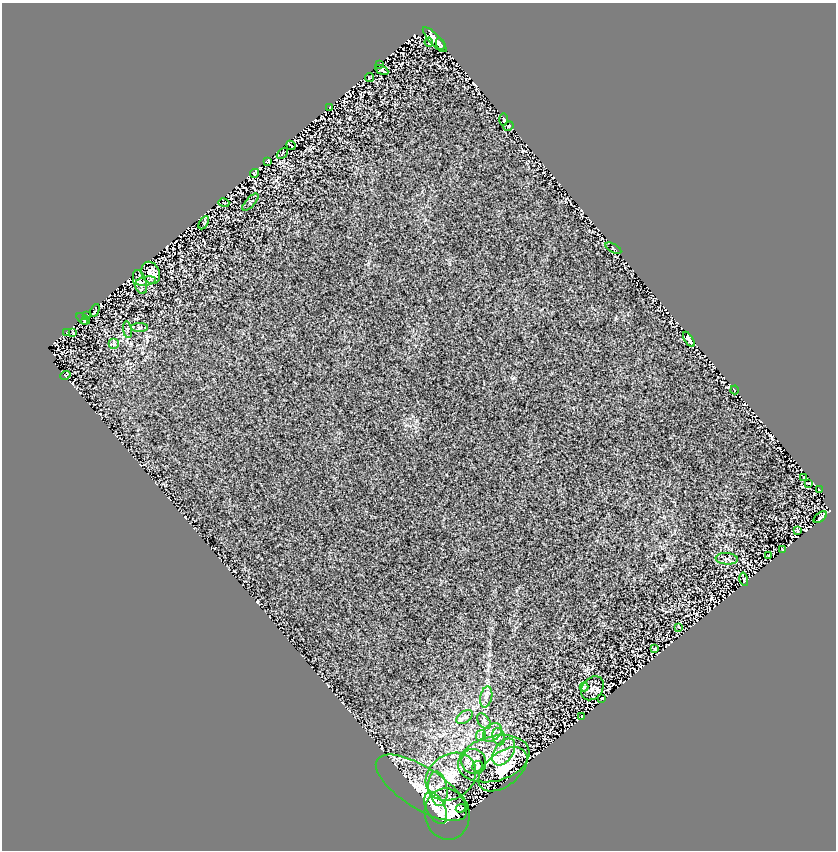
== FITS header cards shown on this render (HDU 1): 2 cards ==
NAXIS1  =                  834
NAXIS2  =                  848

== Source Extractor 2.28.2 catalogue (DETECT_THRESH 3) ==
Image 834 x 848 px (HDU 1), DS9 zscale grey, 1 PNG px = 1 image px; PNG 838 x 852 px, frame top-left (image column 1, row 848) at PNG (2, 3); each listed source drawn as its Kron ellipse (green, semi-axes under 4 px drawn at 4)
Background 1.35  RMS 0.16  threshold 0.493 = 3 sigma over >= 5 px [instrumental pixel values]
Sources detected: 64; all 64 listed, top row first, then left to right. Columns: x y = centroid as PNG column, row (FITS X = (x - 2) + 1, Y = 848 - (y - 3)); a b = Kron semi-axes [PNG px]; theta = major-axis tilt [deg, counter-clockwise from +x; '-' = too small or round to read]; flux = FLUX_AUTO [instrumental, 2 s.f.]
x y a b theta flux
435 40 16 5 -47 72
429 42 5 2 - 12
440 44 6 3 -66 24
380 64 3 3 - 9
382 70 7 4 -29 23
369 78 4 2 - 11
330 107 3 2 - 5.5
503 119 6 3 -89 12
509 126 5 3 - 15
291 145 5 2 - 11
282 153 6 2 45 10
268 161 4 3 - 15
254 173 4 2 - 9.6
250 202 11 4 48 19
224 203 5 3 - 8.7
204 223 7 4 58 12
613 248 9 2 -30 8.4
151 273 11 8 -66 95
146 281 10 4 10 28
140 282 12 6 -70 72
95 310 6 2 67 7.3
87 316 3 2 - 6.8
82 319 7 2 -46 7.7
86 320 4 2 - 9.7
140 328 8 4 0 22
127 330 8 4 -81 22
67 333 3 2 - 8.3
73 333 3 2 - 9.3
689 339 8 3 -58 28
114 344 5 5 - 23
65 375 5 3 - 9.8
734 390 4 3 - 9.1
804 478 3 2 - 8.5
808 483 3 2 - 6.6
819 490 3 2 - 8
820 517 8 3 38 12
798 531 3 2 - 10
782 549 3 2 - 7.5
769 556 3 2 - 7.5
727 559 11 5 -4 33
744 579 7 2 -77 13
679 627 3 2 - 5.7
655 649 3 3 - 11
584 687 4 4 - 13
592 688 13 10 52 54
486 697 10 6 77 43
602 698 3 2 - 9.1
582 716 3 2 - 8.1
465 717 9 5 35 41
484 721 9 5 -54 33
492 732 11 8 44 66
481 735 5 5 - 22
499 737 9 6 -75 39
504 752 15 9 55 120
494 759 36 22 15 450
474 762 13 12 - 99
477 766 6 5 - 19
503 769 28 16 39 310
451 777 27 22 38 360
421 788 52 21 -32 440
438 789 17 9 -82 120
436 808 17 9 -63 140
461 808 5 4 - 35
447 814 26 22 -79 450